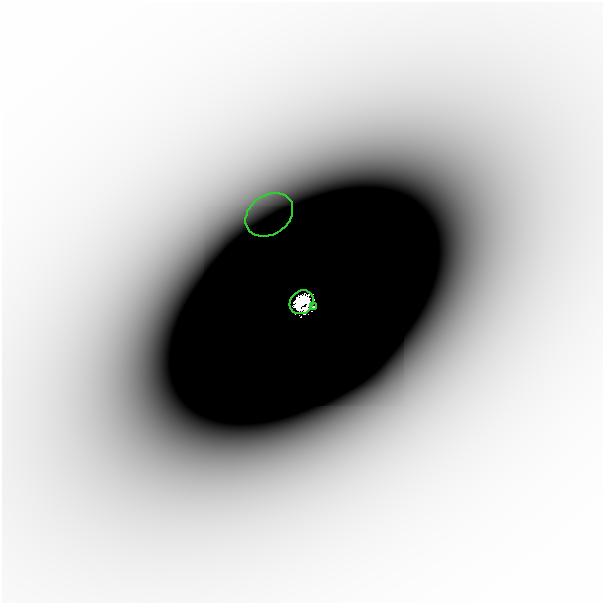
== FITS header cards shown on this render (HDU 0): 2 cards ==
NAXIS1  =                  601
NAXIS2  =                  601

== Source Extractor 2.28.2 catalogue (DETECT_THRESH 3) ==
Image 601 x 601 px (HDU 0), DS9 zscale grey, 1 PNG px = 1 image px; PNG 605 x 605 px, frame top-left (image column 1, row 601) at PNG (2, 2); each listed source drawn as its Kron ellipse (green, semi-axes under 4 px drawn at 4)
Background -1.73e-06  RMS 5.5e-07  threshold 1.66e-06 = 3 sigma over >= 5 px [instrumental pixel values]
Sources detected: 3; all 3 listed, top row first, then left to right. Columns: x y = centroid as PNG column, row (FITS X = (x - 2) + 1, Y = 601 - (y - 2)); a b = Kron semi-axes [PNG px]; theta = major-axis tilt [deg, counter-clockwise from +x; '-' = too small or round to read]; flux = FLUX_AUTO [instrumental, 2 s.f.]
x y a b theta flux
269 215 25 19 35 0.0014
302 302 13 11 45 4.3
313 307 3 2 - 0.023